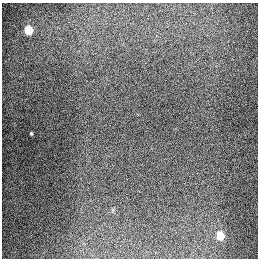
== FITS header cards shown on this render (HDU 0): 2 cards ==
NAXIS1  =                  256
NAXIS2  =                  256

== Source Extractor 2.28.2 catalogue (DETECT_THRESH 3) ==
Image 256 x 256 px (HDU 0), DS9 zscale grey, 1 PNG px = 1 image px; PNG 260 x 260 px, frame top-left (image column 1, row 256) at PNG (2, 3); no overlay
Background 1320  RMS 27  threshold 82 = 3 sigma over >= 5 px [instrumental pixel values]
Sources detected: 4; all 4 listed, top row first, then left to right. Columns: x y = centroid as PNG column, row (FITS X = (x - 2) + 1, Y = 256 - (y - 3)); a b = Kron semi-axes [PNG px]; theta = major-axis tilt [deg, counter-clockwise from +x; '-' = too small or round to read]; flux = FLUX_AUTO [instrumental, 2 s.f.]
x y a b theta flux
28 30 5 5 - 90000
31 133 3 3 - 2300
222 216 2 2 - 1900
220 235 6 5 - 66000